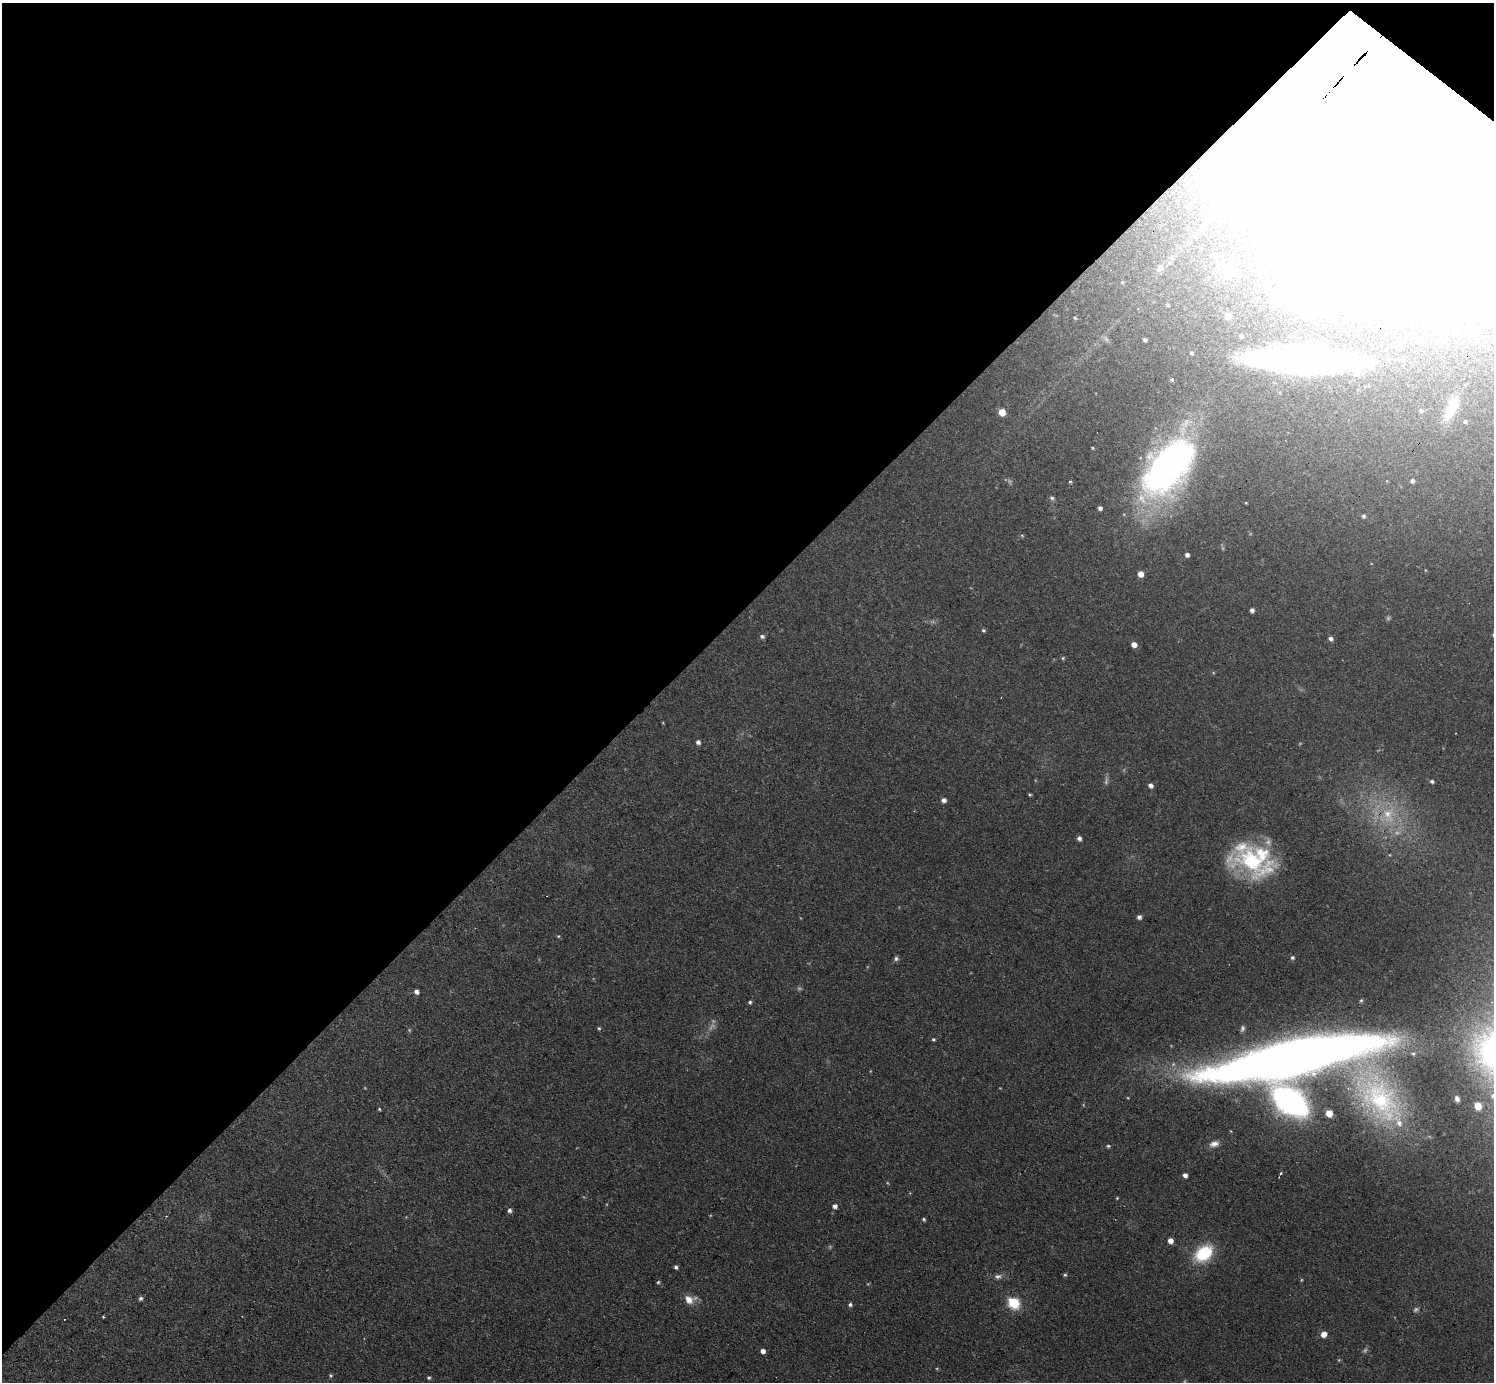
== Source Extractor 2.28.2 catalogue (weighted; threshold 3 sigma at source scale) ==
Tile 2 of 4 x 4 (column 2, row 1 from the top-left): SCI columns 1547-3038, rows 4459-5838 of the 6141 x 6138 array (HDU 1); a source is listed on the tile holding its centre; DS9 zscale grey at full resolution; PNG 1496 x 1384 px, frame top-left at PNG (2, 3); no overlay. Shown black and unused: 45% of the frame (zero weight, under 3 of 4 exposures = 1% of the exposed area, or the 3 px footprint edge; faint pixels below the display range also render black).
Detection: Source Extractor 2.28.2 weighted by HDU 2 'WHT'; one run over the whole footprint, this tile lists its part. Background 0.116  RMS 0.007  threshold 0.0315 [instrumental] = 3 sigma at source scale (4.5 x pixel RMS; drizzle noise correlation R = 1.50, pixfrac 1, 0.05/0.05 arcsec/px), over >= 5 px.
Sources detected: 112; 10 too faint to see at this stretch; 14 inside a brighter object's white glare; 2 cosmic-ray / hot-pixel residue — not listed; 3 inside a brighter listed object's ellipse — not listed separately; the other 83 listed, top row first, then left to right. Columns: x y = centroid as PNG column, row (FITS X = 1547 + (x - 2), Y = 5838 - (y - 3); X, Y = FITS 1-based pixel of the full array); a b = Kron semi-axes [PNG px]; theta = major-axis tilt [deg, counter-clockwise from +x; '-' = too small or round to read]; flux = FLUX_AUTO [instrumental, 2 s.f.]
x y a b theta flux
1427 113 163 104 -40 10000
1189 206 4 3 - 1.4
1214 256 7 5 -32 1.8
1160 268 9 8 - 3.2
1237 274 7 7 - 2.8
1122 282 4 4 - 0.64
1167 305 4 3 - 0.85
1228 316 6 6 - 6.7
1075 318 4 4 - 0.86
1468 335 7 6 - 2.7
1241 336 6 5 - 1.6
1417 337 6 6 - 1.6
1145 340 4 3 - 1.3
1439 342 6 5 - 1.9
1191 353 5 5 - 1.2
1300 361 77 17 -2 400
1172 379 3 3 - 2.7
1451 409 32 13 66 17
1421 411 6 5 - 1.3
1002 412 5 5 - 10
1465 422 4 4 - 0.98
1092 448 4 3 - 0.64
1168 468 71 36 51 230
1412 481 5 5 - 1.8
1070 482 4 4 - 0.84
1052 498 6 4 -14 1.4
1100 508 4 4 - 2.2
1363 516 5 4 - 1.3
1187 555 4 4 - 2.4
1140 574 5 5 - 5.9
1252 610 4 4 - 2.3
983 630 5 4 - 0.97
762 636 6 5 - 1.8
1330 639 5 5 - 2.3
1134 644 5 5 - 4.9
1063 658 5 4 - 0.92
698 742 5 5 - 2.3
1432 781 4 4 - 1.7
1150 785 5 4 - 3
1030 795 4 4 - 0.82
943 800 5 5 - 2.8
1388 815 25 17 -77 26
1079 838 5 4 - 2.3
1252 861 57 29 -20 74
1139 917 5 5 - 2.2
558 936 4 4 - 0.7
1292 957 5 5 - 1.3
896 959 6 6 - 1.5
416 992 5 4 - 3.1
1361 1000 5 4 - 0.94
750 1002 4 4 - 1
599 1028 4 4 - 0.96
933 1039 4 4 - 0.92
1413 1053 5 5 - 1.2
1292 1058 153 29 12 1000
1457 1099 7 5 -68 2.6
1381 1100 69 45 -55 130
1290 1101 25 15 -35 240
1478 1106 6 5 - 11
379 1109 4 3 - 0.74
1329 1113 6 5 - 9.1
1214 1144 12 7 15 4
1108 1146 4 4 - 0.94
1185 1175 4 4 - 3.1
1117 1198 4 3 - 0.63
835 1206 5 5 - 2.6
509 1210 5 5 - 1.9
924 1219 4 4 - 1
1170 1241 5 5 - 4.6
1204 1253 18 13 38 36
676 1267 4 4 - 1.5
1065 1275 5 4 - 0.93
998 1276 10 6 10 2.6
658 1282 5 4 - 0.86
140 1298 6 5 - 1.5
689 1299 14 10 -5 6.9
1014 1303 6 6 - 65
850 1305 4 4 - 1.5
103 1317 3 2 - 0.71
1324 1334 6 5 - 5.2
763 1351 5 4 - 3.3
331 1376 5 5 - 0.93
429 1378 5 4 - 1
Overlapping masked pixels (flux is a lower limit): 5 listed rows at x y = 1427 113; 1300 361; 1168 468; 1292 1058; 1290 1101
Isophote crosses this tile's border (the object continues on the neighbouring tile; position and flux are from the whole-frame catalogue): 2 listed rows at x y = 1427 113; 1292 1058